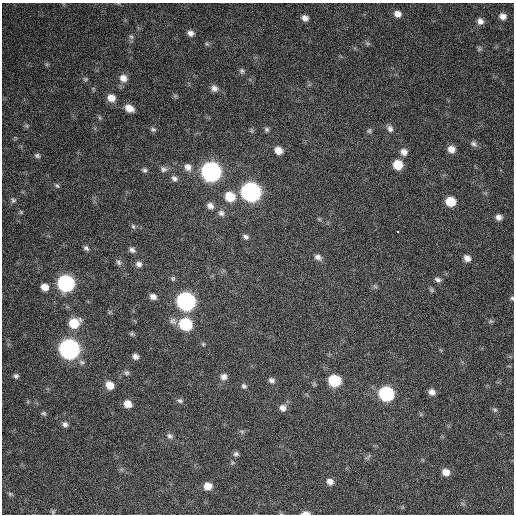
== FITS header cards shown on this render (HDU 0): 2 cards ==
NAXIS1  =                  512 / Axis length
NAXIS2  =                  512 / Axis length

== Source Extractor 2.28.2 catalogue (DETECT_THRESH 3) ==
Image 512 x 512 px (HDU 0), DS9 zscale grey, 1 PNG px = 1 image px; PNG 516 x 516 px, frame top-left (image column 1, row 512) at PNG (2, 3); no overlay
Background 639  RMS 25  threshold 75.5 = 3 sigma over >= 5 px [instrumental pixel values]
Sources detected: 90; all 90 listed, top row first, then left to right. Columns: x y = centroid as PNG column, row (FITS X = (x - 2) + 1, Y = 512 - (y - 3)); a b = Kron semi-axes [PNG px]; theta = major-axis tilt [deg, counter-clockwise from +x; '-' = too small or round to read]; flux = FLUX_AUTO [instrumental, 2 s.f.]
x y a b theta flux
398 14 8 7 - 11000
503 16 8 6 -14 9100
305 18 7 6 - 8600
480 21 8 6 -58 7900
191 33 7 7 - 7100
131 37 8 6 -66 3700
367 43 7 4 -18 2900
207 44 6 4 -18 2400
479 49 7 4 46 2700
242 71 7 6 - 3800
123 78 10 8 -38 12000
85 79 7 5 -20 2600
214 88 8 8 - 7800
175 96 7 4 19 2400
111 98 8 7 - 16000
129 108 9 6 -26 16000
100 118 6 4 -71 2300
153 129 7 5 -2 3500
267 129 7 6 - 3600
390 129 9 7 -75 6800
369 131 7 6 - 3400
473 144 9 7 -30 5200
451 149 8 7 - 13000
278 150 8 7 - 15000
404 152 8 7 - 10000
37 156 7 6 - 3700
398 165 8 7 - 34000
188 167 10 9 - 11000
163 169 9 7 -19 6100
144 170 7 6 - 3900
211 171 10 9 - 760000
174 178 8 6 -54 5900
57 185 7 4 -48 2800
251 192 10 9 - 770000
230 197 10 9 - 39000
13 200 7 6 - 4000
451 201 8 7 - 37000
210 206 9 7 -29 8600
21 212 6 5 - 2400
221 213 8 7 - 6300
499 217 7 6 - 7700
133 226 8 5 -62 3100
398 231 3 2 - 2500
246 237 7 6 - 4700
86 248 7 6 - 4400
132 250 8 6 -35 5500
318 257 9 7 -27 7100
467 258 8 7 - 9600
119 262 8 6 -49 4700
139 264 8 7 - 6300
173 279 7 5 89 2700
438 280 8 6 -29 5100
66 283 9 8 - 400000
375 286 7 4 -20 2800
45 287 7 6 - 14000
431 290 7 5 -23 2800
153 297 7 5 -25 7700
512 298 5 5 - 2400
186 301 9 9 - 620000
173 321 10 8 -43 7200
491 321 6 6 - 2800
74 323 10 9 - 40000
186 324 9 8 - 110000
132 334 6 5 - 2800
69 349 10 9 - 910000
135 356 6 6 - 6400
127 373 7 6 - 3700
16 376 6 6 - 3900
224 377 8 8 - 7900
271 380 8 6 -18 5600
334 381 8 8 - 83000
110 385 8 7 - 19000
244 386 7 6 - 3900
432 392 7 6 - 8900
386 394 9 8 - 230000
180 401 8 6 -23 4000
128 404 7 7 - 15000
283 408 9 8 - 8800
495 410 7 5 -26 3500
44 413 7 6 - 2900
65 424 7 6 - 5300
242 431 7 4 -1 3000
170 436 9 6 -34 4800
236 454 6 6 - 4100
446 472 8 7 - 14000
330 481 8 7 - 8800
208 486 8 7 - 17000
10 494 6 5 - 2700
53 512 6 5 - 2600
305 513 8 4 2 8400
At the frame edge (FLAGS 8, measured only in part): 2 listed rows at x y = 512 298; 305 513